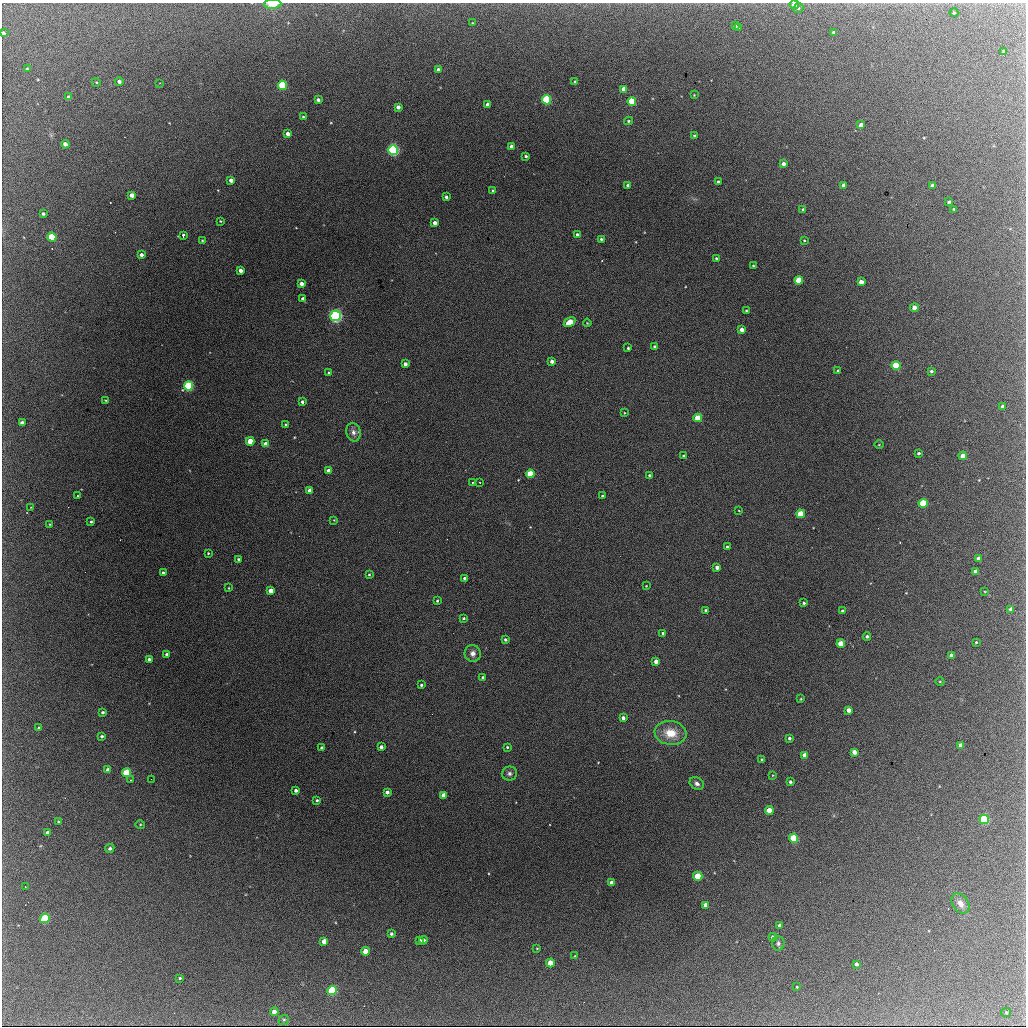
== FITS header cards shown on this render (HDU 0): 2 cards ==
NAXIS1  =                 1024 / length of data axis 1
NAXIS2  =                 1024 / length of data axis 2

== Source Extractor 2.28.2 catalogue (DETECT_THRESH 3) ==
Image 1024 x 1024 px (HDU 0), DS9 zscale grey, 1 PNG px = 1 image px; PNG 1028 x 1028 px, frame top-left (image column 1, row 1024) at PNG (2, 3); each listed source drawn as its Kron ellipse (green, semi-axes under 4 px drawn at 4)
Background 1930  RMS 32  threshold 95.5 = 3 sigma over >= 5 px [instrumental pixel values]
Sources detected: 197; all 197 listed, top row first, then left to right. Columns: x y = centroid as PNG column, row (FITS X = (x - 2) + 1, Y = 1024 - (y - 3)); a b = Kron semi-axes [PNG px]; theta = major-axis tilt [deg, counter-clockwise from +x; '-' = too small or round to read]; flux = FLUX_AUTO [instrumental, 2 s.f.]
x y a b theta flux
273 4 8 4 3 37000
794 5 4 4 - 17000
798 8 5 4 - 2900
954 13 4 4 - 2200
472 23 4 2 - 1400
735 26 3 3 - 3800
739 28 3 3 - 2500
833 32 4 3 - 2400
3 33 4 3 - 5400
1004 51 4 3 - 2800
27 69 4 2 - 2500
438 70 4 4 - 12000
119 81 4 4 - 7200
575 81 3 3 - 2300
96 82 4 3 - 1800
160 83 3 2 - 1400
282 85 4 4 - 120000
624 89 4 4 - 28000
694 95 2 2 - 1500
69 97 4 3 - 4000
318 100 4 3 - 6100
547 100 4 4 - 220000
632 101 4 4 - 100000
487 105 4 3 - 7400
398 107 4 4 - 9000
303 117 3 3 - 2400
628 121 4 3 - 2800
861 125 4 4 - 14000
288 134 4 4 - 9600
694 135 4 3 - 2500
65 144 4 4 - 11000
512 146 4 3 - 11000
393 150 5 5 - 430000
526 156 4 4 - 3500
783 164 4 4 - 7800
231 180 4 4 - 11000
718 182 3 3 - 3700
628 185 4 3 - 7400
844 185 4 4 - 12000
932 185 4 4 - 7000
493 191 3 3 - 3200
132 195 4 4 - 15000
446 197 4 3 - 5400
949 202 4 3 - 3500
954 209 3 2 - 2100
803 210 3 3 - 3900
43 214 3 3 - 4200
220 221 3 3 - 2100
435 223 4 3 - 9600
577 234 4 4 - 4100
183 235 4 3 - 8000
52 237 5 4 - 90000
601 239 3 3 - 3400
202 240 3 3 - 1800
804 240 3 2 - 1700
141 255 4 4 - 7400
716 258 3 3 - 2900
753 265 3 3 - 1800
240 270 4 3 - 11000
799 280 4 4 - 76000
861 282 4 4 - 19000
302 284 4 3 - 15000
303 299 3 3 - 8100
914 308 4 4 - 22000
746 311 3 3 - 2000
335 316 5 5 - 570000
570 322 6 4 32 60000
587 323 4 3 - 1600
741 330 4 4 - 14000
655 347 4 3 - 9900
628 348 3 3 - 2800
552 361 4 3 - 9400
405 364 4 4 - 10000
896 366 4 4 - 130000
838 371 3 3 - 3100
931 371 4 3 - 3500
328 373 4 4 - 2700
188 386 5 4 - 260000
105 400 4 2 - 1600
302 402 3 3 - 5500
1003 406 4 3 - 6900
624 413 3 3 - 1600
698 418 4 4 - 62000
22 423 4 4 - 9400
286 425 3 3 - 4300
353 432 9 7 -77 10000
250 441 4 4 - 47000
266 444 4 4 - 28000
879 445 4 3 - 1500
919 453 3 3 - 3800
684 456 3 3 - 4700
963 456 4 4 - 28000
329 471 4 4 - 15000
530 474 4 4 - 79000
649 475 3 3 - 4000
473 482 4 2 - 3200
480 483 3 2 - 1900
310 490 4 4 - 16000
77 496 3 2 - 2600
602 496 3 3 - 3700
923 503 4 4 - 120000
31 507 2 2 - 1200
739 511 3 2 - 1200
801 514 4 4 - 82000
334 520 3 3 - 1400
91 522 4 3 - 2800
50 524 3 2 - 1600
727 547 3 3 - 2700
208 553 3 3 - 1900
239 559 3 3 - 3300
979 559 4 4 - 18000
717 567 4 4 - 12000
975 572 4 4 - 13000
163 573 3 3 - 4400
369 575 3 3 - 2200
464 578 3 3 - 4100
646 586 3 2 - 1300
229 588 4 2 - 1700
271 590 4 4 - 23000
985 591 3 2 - 1400
437 601 3 3 - 2700
804 603 3 3 - 4100
1011 609 4 4 - 9200
706 610 4 3 - 5600
842 611 3 3 - 3400
464 618 4 3 - 3100
663 633 4 3 - 3700
867 636 4 4 - 5400
505 639 4 4 - 4500
976 642 3 3 - 2300
841 644 4 4 - 43000
473 653 8 8 - 12000
167 654 3 3 - 5800
951 655 4 3 - 4800
149 659 3 3 - 4500
656 661 4 4 - 16000
483 678 3 3 - 6000
940 682 4 3 - 1600
421 685 3 3 - 3100
801 699 3 2 - 1700
849 710 4 4 - 15000
103 712 3 3 - 3900
623 718 4 3 - 8000
39 728 3 3 - 2700
670 733 16 12 -9 45000
102 736 3 3 - 3900
789 738 3 3 - 3800
961 745 4 4 - 15000
381 747 4 3 - 7100
507 747 3 3 - 2300
322 748 4 3 - 7400
854 752 4 4 - 15000
805 755 4 4 - 23000
761 759 4 3 - 2100
108 770 4 4 - 16000
126 773 4 4 - 110000
509 773 7 7 - 6400
773 775 4 2 - 1500
151 779 2 2 - 2300
131 780 3 2 - 1800
790 782 3 3 - 4600
697 783 7 5 -31 7500
296 790 3 3 - 6600
387 792 4 4 - 10000
444 795 4 4 - 24000
317 800 4 3 - 2700
769 810 4 4 - 38000
984 819 5 4 - 190000
58 822 4 4 - 2500
140 824 5 3 - 2000
47 832 4 3 - 4100
794 838 4 4 - 99000
110 848 5 4 - 4900
698 876 4 4 - 71000
612 883 4 4 - 21000
25 887 2 2 - 1300
960 903 11 7 -54 16000
705 905 4 4 - 16000
45 918 5 4 - 150000
779 925 4 4 - 8100
391 934 4 4 - 4600
773 937 4 4 - 6300
420 940 3 3 - 5000
423 940 4 4 - 6900
324 941 4 4 - 19000
778 943 7 6 - 6200
537 948 4 3 - 1700
365 951 4 4 - 29000
575 956 4 3 - 1700
550 963 4 4 - 38000
856 964 4 4 - 5600
180 978 3 3 - 2500
797 987 3 2 - 1700
332 990 5 4 - 180000
274 1012 4 4 - 17000
1006 1013 5 4 - 2700
284 1020 5 4 - 3100
At the frame edge (FLAGS 8, measured only in part): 3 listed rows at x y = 273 4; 794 5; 3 33